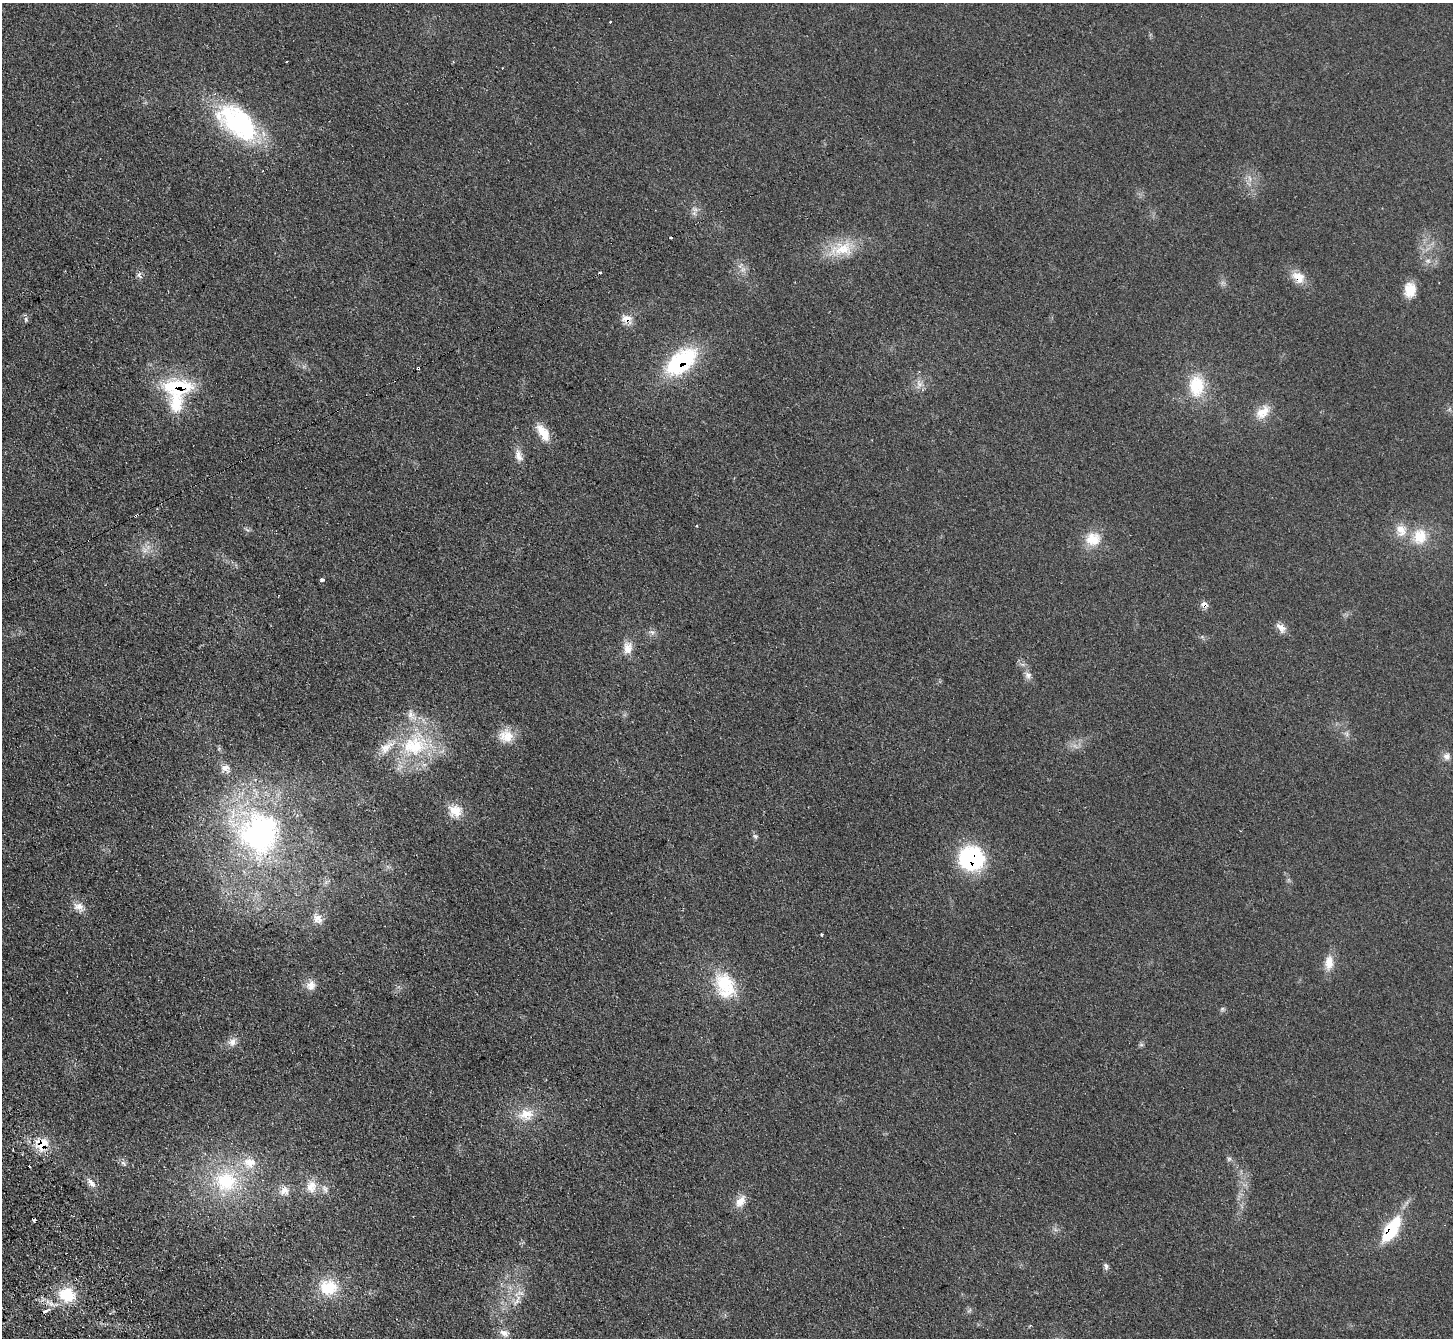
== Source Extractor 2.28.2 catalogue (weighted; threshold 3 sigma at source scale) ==
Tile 7 of 4 x 4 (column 3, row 2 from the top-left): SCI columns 2951-4401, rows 2859-4194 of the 5902 x 5856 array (HDU 1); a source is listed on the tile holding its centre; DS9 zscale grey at full resolution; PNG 1455 x 1340 px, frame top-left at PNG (2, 3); no overlay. Shown black and unused: <1% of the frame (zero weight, under 2 of 3 exposures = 3% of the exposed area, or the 3 px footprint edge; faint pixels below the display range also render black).
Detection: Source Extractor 2.28.2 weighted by HDU 2 'WHT'; one run over the whole footprint, this tile lists its part. Background 0.107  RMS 0.011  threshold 0.0477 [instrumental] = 3 sigma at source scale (4.5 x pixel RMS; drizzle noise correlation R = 1.50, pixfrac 1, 0.05/0.05 arcsec/px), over >= 5 px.
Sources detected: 75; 1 inside a brighter object's white glare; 8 cosmic-ray / hot-pixel residue — not listed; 4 inside a brighter listed object's ellipse — not listed separately; the other 62 listed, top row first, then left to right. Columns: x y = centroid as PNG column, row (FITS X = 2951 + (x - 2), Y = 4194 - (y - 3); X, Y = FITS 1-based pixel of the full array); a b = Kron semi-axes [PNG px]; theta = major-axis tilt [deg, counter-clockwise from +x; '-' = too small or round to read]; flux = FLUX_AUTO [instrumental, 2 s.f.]
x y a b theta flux
610 22 3 3 - 1.2
237 123 66 31 -30 120
1250 178 9 4 -71 2.7
695 209 9 6 -8 3.7
842 249 37 17 9 35
743 269 7 6 - 3.8
139 275 9 5 -57 2.8
1298 277 18 12 -36 15
1410 290 16 12 89 17
627 318 12 8 3 10
26 319 7 4 -89 2.1
681 362 39 20 39 98
418 368 3 3 - 3.6
920 384 7 4 18 3
177 386 38 19 1 64
1196 386 28 20 89 40
1263 412 21 12 40 16
543 432 22 10 -56 19
519 456 18 9 -70 8.1
697 526 4 2 - 0.72
1401 530 15 10 -61 14
1420 536 21 18 72 26
1093 539 20 18 3 22
322 580 4 3 - 4.3
1204 604 10 7 -3 5.1
1281 627 14 7 -38 7.8
628 648 17 12 79 12
1028 675 11 9 -61 5.3
506 736 19 18 - 17
415 745 42 32 11 88
1446 756 10 9 - 5.3
225 768 14 11 -29 7.8
455 811 18 14 -18 18
259 833 60 57 86 260
755 836 6 6 - 2.1
971 858 23 22 - 110
79 906 14 9 4 8.1
318 918 15 11 -40 10
822 934 3 3 - 1.6
1329 963 18 11 86 14
725 984 35 22 -54 50
311 985 14 12 62 9.1
1222 1009 6 5 - 1.7
232 1042 12 10 51 6.8
526 1114 21 13 12 20
42 1144 19 17 48 23
1229 1159 6 5 - 2
123 1163 10 5 -47 3
226 1181 36 32 9 83
91 1183 16 7 -49 6.1
311 1186 16 13 74 14
325 1189 11 6 -53 4.3
284 1191 14 11 38 8.7
741 1201 17 10 50 11
1391 1229 25 9 57 69
1106 1266 10 5 -75 2.8
328 1287 24 20 -6 37
67 1294 20 16 -15 36
517 1301 12 5 50 4.9
969 1310 9 3 45 1.6
45 1311 10 4 27 4.4
504 1333 15 8 -21 7
Overlapping masked pixels (flux is a lower limit): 9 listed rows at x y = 1298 277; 627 318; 681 362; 418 368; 177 386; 1204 604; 971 858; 42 1144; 1391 1229